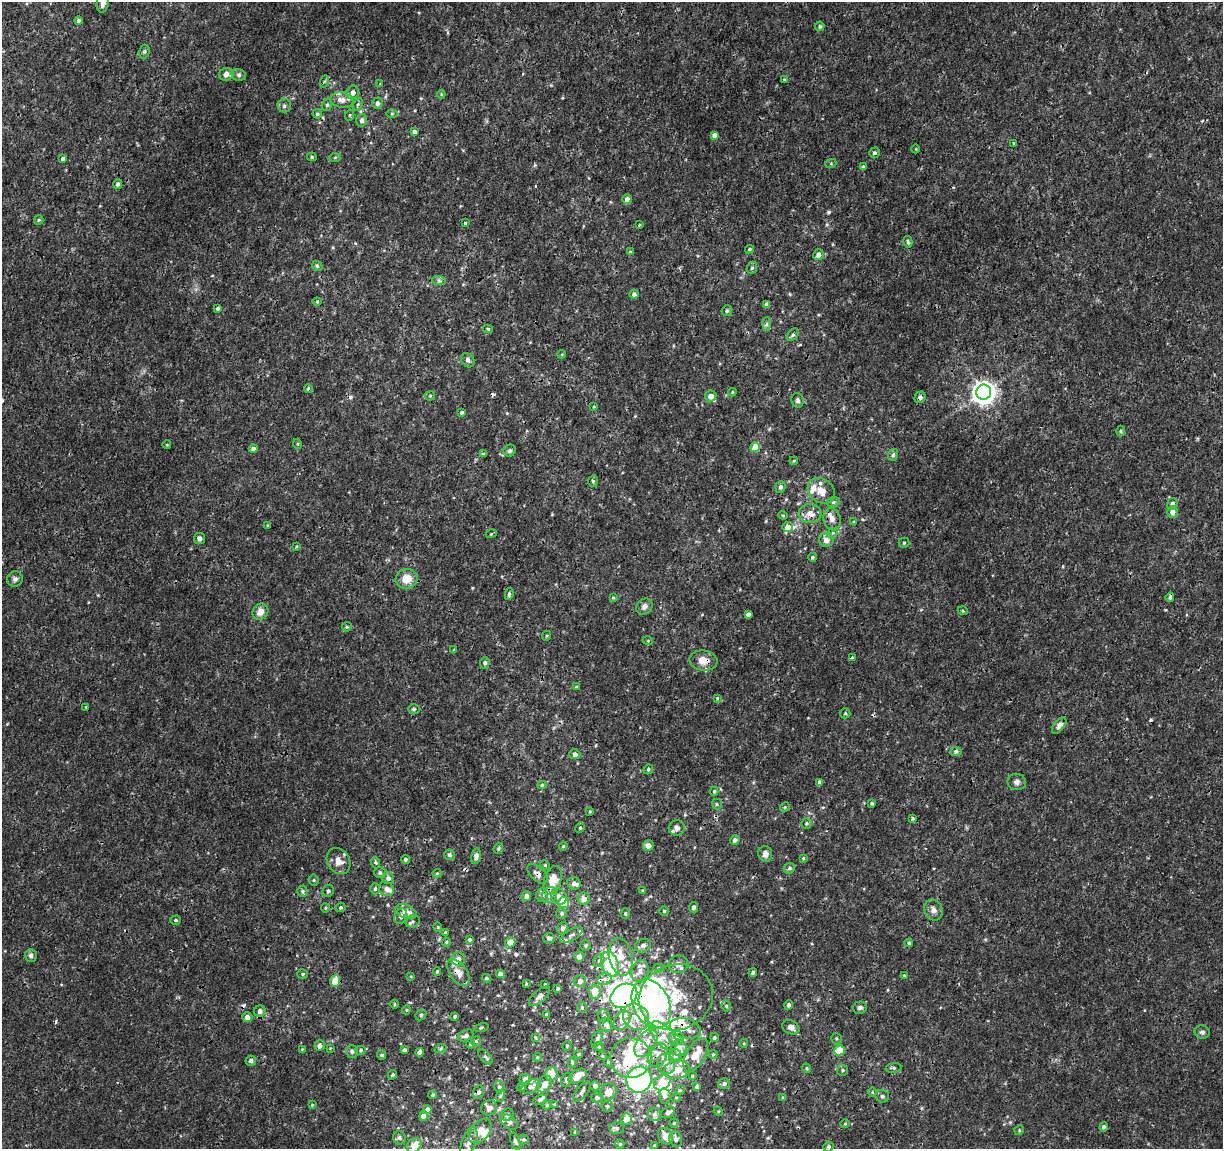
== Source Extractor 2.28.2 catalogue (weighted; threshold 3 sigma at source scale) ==
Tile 10 of 4 x 4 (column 2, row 3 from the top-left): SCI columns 1222-2442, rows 1371-2517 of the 4892 x 5096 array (HDU 1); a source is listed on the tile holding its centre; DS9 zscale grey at full resolution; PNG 1225 x 1151 px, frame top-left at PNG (2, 2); each listed source drawn as its Kron ellipse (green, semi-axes under 4 px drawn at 4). Shown black and unused: <1% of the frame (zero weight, under 3 of 4 exposures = <1% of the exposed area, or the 3 px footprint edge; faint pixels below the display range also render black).
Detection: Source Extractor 2.28.2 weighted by HDU 2 'WHT'; one run over the whole footprint, this tile lists its part. Background 0.00125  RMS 9.5e-04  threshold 0.00428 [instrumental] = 3 sigma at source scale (4.5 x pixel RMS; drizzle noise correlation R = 1.50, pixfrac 1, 0.0396/0.0396 arcsec/px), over >= 5 px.
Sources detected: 391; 9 inside a brighter object's white glare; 12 cosmic-ray / hot-pixel residue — neither listed nor drawn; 45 inside a brighter listed object's ellipse — not listed separately; the other 325 listed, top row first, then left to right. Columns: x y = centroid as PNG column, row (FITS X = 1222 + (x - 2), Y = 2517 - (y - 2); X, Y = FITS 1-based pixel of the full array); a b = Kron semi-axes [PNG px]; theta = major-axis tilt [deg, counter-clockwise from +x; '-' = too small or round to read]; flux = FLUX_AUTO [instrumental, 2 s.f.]
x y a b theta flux
103 3 10 6 81 0.48
79 21 4 4 - 0.3
820 26 5 4 - 0.16
144 52 7 5 73 0.18
226 74 7 6 - 0.56
239 75 7 5 -14 0.24
784 79 3 3 - 0.09
325 81 6 4 70 0.13
380 84 4 4 - 0.087
353 92 7 6 - 0.57
441 94 4 4 - 0.098
342 100 12 7 -9 0.67
377 103 6 5 - 0.3
358 104 7 4 59 0.16
327 105 6 5 - 0.18
284 106 7 6 - 0.3
317 114 5 4 - 0.17
392 114 6 4 1 0.13
350 115 5 3 - 0.097
361 120 6 5 - 0.35
414 132 4 4 - 0.3
714 135 4 4 - 0.46
1014 144 3 3 - 0.26
916 149 4 3 - 0.069
874 153 5 5 - 0.18
312 157 5 4 - 0.14
335 157 6 4 3 0.14
63 159 4 3 - 0.49
831 163 5 3 - 0.11
863 167 3 3 - 0.17
118 184 5 4 - 0.26
627 199 5 4 - 0.57
39 220 5 4 - 0.11
465 223 3 3 - 0.15
639 225 4 3 - 0.078
908 242 6 4 -75 0.16
749 249 4 4 - 0.15
630 252 3 3 - 0.11
818 255 5 5 - 0.47
317 266 6 4 -44 0.15
752 268 6 5 - 0.16
439 281 7 4 -1 0.19
634 294 4 4 - 0.3
317 302 4 4 - 0.093
767 304 4 4 - 0.43
218 308 4 3 - 0.18
727 311 5 5 - 0.18
767 324 7 4 88 0.21
488 329 5 3 - 0.22
793 335 7 4 51 0.2
562 354 4 3 - 0.073
468 360 8 6 -51 0.28
308 388 4 3 - 0.14
732 392 4 4 - 0.086
984 392 7 7 - 80
430 396 5 4 - 0.12
711 396 6 5 - 0.66
920 397 6 5 - 0.34
797 400 7 6 - 0.23
594 407 4 3 - 0.079
462 412 4 3 - 0.17
1121 431 5 3 - 0.11
298 444 5 3 - 0.089
167 445 4 3 - 0.079
755 447 5 4 - 1.6
253 448 4 4 - 0.34
510 451 6 5 - 0.21
483 454 4 3 - 0.15
893 455 6 5 - 0.24
794 461 4 3 - 0.089
593 481 5 5 - 0.17
780 487 6 5 - 0.31
821 491 15 11 -38 1.1
833 502 6 5 - 0.17
1172 504 5 5 - 0.39
1172 512 5 5 - 0.58
810 513 11 9 -5 0.95
783 515 4 4 - 0.1
832 519 11 8 -78 0.53
854 522 4 4 - 0.11
268 526 4 3 - 0.088
788 527 5 5 - 0.76
833 533 5 4 - 0.14
491 534 5 3 - 0.093
199 538 5 5 - 0.34
826 540 7 7 - 0.6
904 543 5 5 - 0.14
296 546 3 2 - 0.093
812 557 4 4 - 0.17
15 579 8 7 - 0.32
406 579 11 10 - 1.4
509 594 6 4 80 0.22
1170 597 4 4 - 0.26
613 598 4 3 - 0.1
644 606 9 7 45 0.4
963 611 5 3 - 0.094
260 612 8 7 - 0.84
748 614 4 3 - 0.3
347 627 5 4 - 0.13
546 636 5 3 - 0.09
648 641 5 3 - 0.11
454 650 3 3 - 0.11
852 658 3 3 - 0.57
703 661 14 10 -5 1
485 663 6 4 86 0.22
576 687 4 4 - 0.087
717 698 4 3 - 0.092
86 707 3 3 - 0.094
414 709 6 5 - 0.15
845 713 5 5 - 0.12
1059 726 10 5 53 0.43
956 751 5 5 - 0.23
575 754 5 5 - 0.35
648 769 5 4 - 0.13
820 782 4 4 - 0.4
1017 782 9 8 - 0.41
542 785 4 4 - 0.14
714 791 4 4 - 0.13
872 803 3 3 - 0.14
717 804 5 5 - 0.13
785 807 5 4 - 0.11
590 811 3 3 - 0.087
912 818 3 3 - 0.25
806 823 5 5 - 0.16
580 828 5 4 - 0.12
677 828 8 7 - 0.37
735 840 5 4 - 0.34
563 846 4 4 - 0.12
648 846 5 5 - 0.65
498 848 6 4 69 0.15
765 854 8 7 - 0.49
450 855 5 5 - 0.19
476 856 8 5 79 0.48
803 858 4 3 - 0.095
405 859 4 4 - 0.17
339 861 14 11 -56 0.82
376 863 6 3 -71 0.12
545 865 5 3 - 0.091
789 868 6 5 - 0.2
380 873 6 5 - 0.24
437 873 4 4 - 0.095
538 874 12 6 -42 0.56
388 878 6 6 - 0.37
314 880 5 5 - 0.12
553 880 15 8 73 2.1
574 883 7 6 - 0.38
375 889 5 4 - 0.15
387 889 8 7 - 0.47
643 890 4 3 - 0.11
302 891 5 5 - 0.17
328 891 6 5 - 0.23
542 895 7 6 - 0.27
549 895 8 7 - 0.49
526 896 5 4 - 0.44
559 897 8 7 - 0.5
584 899 6 6 - 0.67
564 903 5 5 - 4.3
340 907 5 4 - 0.14
693 907 5 4 - 0.29
325 908 4 4 - 0.11
933 910 11 9 -65 0.51
406 911 11 6 -23 0.98
664 911 4 4 - 0.12
562 913 5 5 - 0.19
625 913 5 4 - 0.13
401 916 8 6 64 0.32
176 920 5 4 - 0.13
413 921 7 6 - 0.2
438 927 4 4 - 0.11
562 928 6 5 - 0.32
445 932 4 3 - 0.12
571 935 12 5 30 0.36
549 938 6 5 - 0.33
469 939 4 3 - 0.15
446 942 4 4 - 0.11
510 942 5 5 - 0.95
909 943 4 4 - 0.16
643 945 8 6 23 0.45
586 946 5 5 - 0.17
31 955 6 6 - 0.32
579 957 5 5 - 0.57
621 957 19 11 -78 1.9
458 959 7 6 - 0.44
599 960 7 5 70 0.26
610 964 13 8 -73 4.5
678 964 10 9 - 0.52
659 968 5 4 - 0.14
640 971 11 8 76 0.68
437 972 4 3 - 0.13
458 972 15 8 -54 0.79
753 972 4 3 - 0.22
303 974 5 5 - 0.14
501 974 4 4 - 0.5
904 975 4 2 - 0.077
411 976 4 4 - 0.092
486 978 4 3 - 0.16
604 979 7 6 - 0.36
335 981 5 5 - 1.4
580 981 6 6 - 0.59
526 983 4 3 - 0.097
545 984 3 3 - 0.083
558 989 4 3 - 0.16
595 992 7 6 - 1.3
539 996 13 6 41 0.39
624 996 14 11 34 15
676 997 37 32 18 5
394 1004 4 3 - 0.092
651 1004 26 18 -63 21
789 1005 4 4 - 0.25
726 1006 5 5 - 0.14
582 1007 5 4 - 0.14
860 1007 7 6 - 0.3
406 1010 4 4 - 0.1
260 1011 6 5 - 0.44
421 1015 6 5 - 0.13
547 1015 4 3 - 0.27
455 1016 4 3 - 0.19
604 1016 6 6 - 0.24
247 1017 5 5 - 0.53
636 1017 14 12 -47 1.4
622 1020 11 7 56 0.97
606 1025 7 6 - 0.56
481 1027 7 3 19 0.11
791 1027 9 6 -29 0.53
685 1028 16 9 -16 1
1202 1032 7 6 - 0.27
466 1036 9 5 21 0.37
663 1036 17 9 -51 1.3
535 1037 4 3 - 0.11
714 1037 4 4 - 0.18
676 1038 7 7 - 0.47
597 1039 8 5 65 0.29
836 1039 6 5 - 0.14
476 1041 5 5 - 0.13
646 1043 15 9 55 1.2
744 1043 4 3 - 0.086
470 1044 4 4 - 0.099
320 1046 5 5 - 0.39
567 1046 5 3 - 0.09
599 1047 5 3 - 0.11
330 1048 4 4 - 0.082
441 1048 6 4 20 0.15
679 1048 8 8 - 0.81
302 1049 3 3 - 0.067
361 1050 5 4 - 0.14
404 1050 4 4 - 0.27
352 1051 6 6 - 0.23
839 1051 5 5 - 2.1
420 1052 4 4 - 0.36
578 1054 4 3 - 0.12
713 1054 4 4 - 0.094
382 1055 4 4 - 0.21
658 1055 13 9 66 0.79
696 1055 19 9 61 1.7
602 1056 3 3 - 0.082
675 1056 6 5 - 0.28
485 1057 9 5 -47 0.23
537 1057 4 4 - 0.1
631 1058 20 20 - 4.4
251 1061 5 5 - 0.27
572 1062 5 4 - 0.13
608 1062 4 4 - 0.14
666 1064 10 8 -71 0.82
807 1068 5 4 - 0.12
894 1068 8 4 9 0.18
677 1069 13 9 7 1.2
842 1070 5 5 - 0.16
551 1074 7 6 - 1.4
392 1075 5 4 - 0.15
578 1076 10 6 30 1.7
692 1076 4 3 - 0.1
525 1079 5 5 - 0.45
566 1080 7 5 71 0.2
639 1080 13 12 - 26
662 1082 9 7 41 1.9
724 1083 6 5 - 0.32
544 1084 9 7 57 0.72
595 1086 5 4 - 0.37
499 1087 6 5 - 0.24
522 1087 5 3 - 0.08
531 1087 10 6 23 0.42
697 1087 4 3 - 0.25
680 1090 5 4 - 0.11
479 1092 6 5 - 0.24
582 1092 12 5 50 0.36
608 1092 9 7 59 0.98
872 1092 5 3 - 0.082
433 1095 4 3 - 0.11
500 1096 6 4 70 0.16
665 1096 8 5 -81 0.34
882 1096 7 6 - 0.22
597 1098 6 5 - 0.2
676 1098 5 3 - 0.08
783 1098 4 3 - 0.18
540 1099 7 4 21 0.21
554 1104 4 4 - 0.091
312 1105 4 3 - 0.08
547 1105 4 4 - 0.1
607 1106 6 5 - 0.17
489 1108 8 7 - 0.44
427 1110 4 4 - 0.5
718 1111 5 4 - 0.1
668 1112 7 5 29 0.42
655 1114 7 6 - 0.24
507 1115 6 6 - 0.25
424 1116 4 4 - 0.73
626 1119 6 5 - 0.94
509 1122 10 6 -38 0.28
674 1123 4 4 - 0.12
845 1123 4 3 - 0.075
1104 1127 5 4 - 0.22
617 1128 7 5 0 0.26
1019 1130 5 4 - 0.13
480 1131 14 9 53 0.81
575 1132 4 4 - 0.096
666 1136 9 7 -55 0.84
399 1138 7 6 - 0.21
524 1139 5 5 - 0.16
676 1139 8 6 -67 0.38
515 1141 9 4 -69 0.2
469 1142 15 7 69 0.58
620 1144 4 4 - 0.14
414 1145 8 6 42 1
655 1145 3 3 - 0.17
828 1147 5 5 - 0.19
Overlapping masked pixels (flux is a lower limit): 11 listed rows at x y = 920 397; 703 661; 538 874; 458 972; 624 996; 651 1004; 636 1017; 685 1028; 658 1055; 631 1058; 639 1080
Isophote crosses this tile's border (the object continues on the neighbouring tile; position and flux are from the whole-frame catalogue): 1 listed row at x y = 103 3